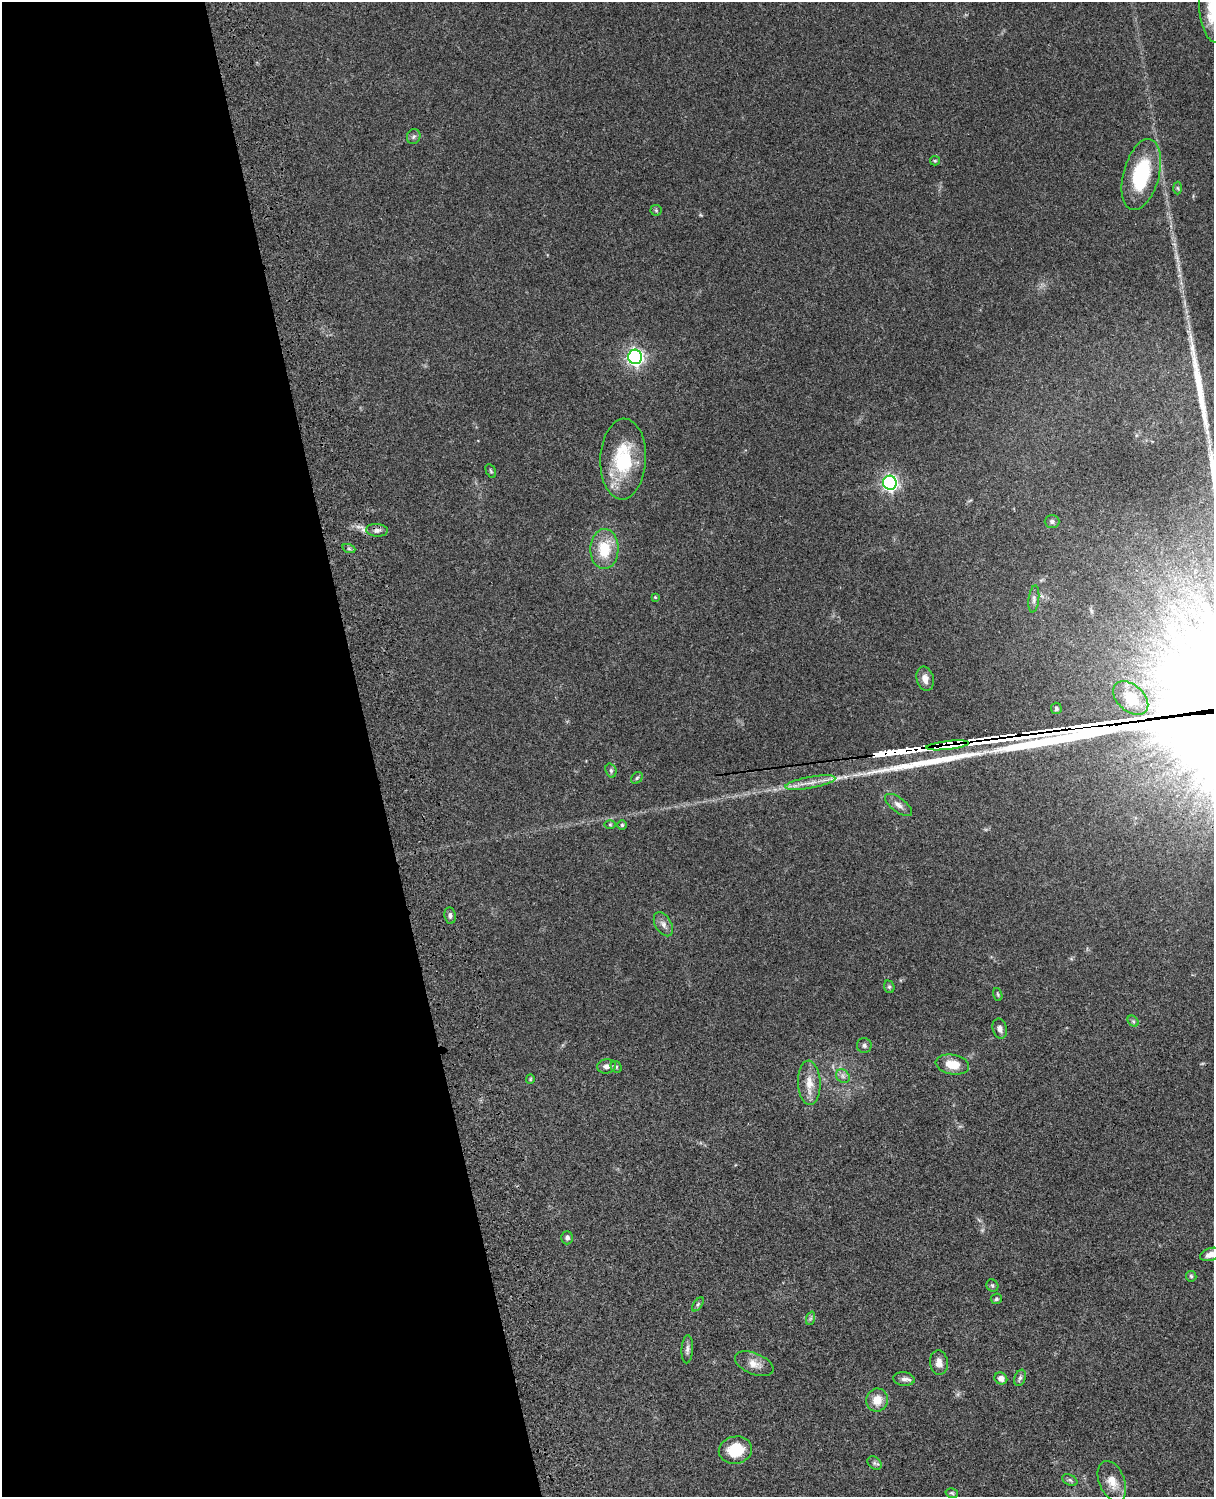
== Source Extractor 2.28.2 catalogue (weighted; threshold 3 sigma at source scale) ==
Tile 5 of 4 x 3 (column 1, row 2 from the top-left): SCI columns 121-1332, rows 1773-3267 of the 5088 x 4927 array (HDU 1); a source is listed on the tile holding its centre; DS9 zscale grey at full resolution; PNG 1216 x 1499 px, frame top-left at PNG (2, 2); each listed source drawn as its Kron ellipse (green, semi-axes under 4 px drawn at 4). Shown black and unused: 31% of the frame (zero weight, under 3 of 4 exposures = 6% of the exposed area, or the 3 px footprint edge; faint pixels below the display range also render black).
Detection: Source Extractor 2.28.2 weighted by HDU 2 'WHT'; one run over the whole footprint, this tile lists its part. Background 0.077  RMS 0.0059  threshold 0.0263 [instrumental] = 3 sigma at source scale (4.5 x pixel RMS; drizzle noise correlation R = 1.50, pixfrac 1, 0.05/0.05 arcsec/px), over >= 5 px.
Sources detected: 64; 5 long thin detections or spike segments (spike, bleed or trail) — neither listed nor drawn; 1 inside a brighter listed object's ellipse — not listed separately; the other 58 listed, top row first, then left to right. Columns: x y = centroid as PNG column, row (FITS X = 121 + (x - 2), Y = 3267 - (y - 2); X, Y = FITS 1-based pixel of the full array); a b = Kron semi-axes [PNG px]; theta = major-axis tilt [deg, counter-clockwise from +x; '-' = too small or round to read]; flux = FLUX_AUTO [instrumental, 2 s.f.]
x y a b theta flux
1213 11 32 13 -84 20
414 137 7 6 - 1.5
935 161 5 4 - 0.71
1141 175 36 18 75 41
1178 188 6 4 -88 0.81
656 210 6 5 - 0.8
635 357 7 7 - 200
623 459 40 23 88 36
491 471 7 4 -61 0.89
890 483 7 6 - 170
1052 521 7 6 - 1.5
377 530 10 6 -4 2.1
349 549 7 4 -19 1
604 549 20 14 88 18
655 597 4 4 - 0.54
1034 599 13 5 83 2.2
925 679 12 8 -76 4
1131 698 20 13 -42 12
1056 708 6 5 - 0.98
948 745 21 3 6 1600
611 770 7 5 -71 1.1
637 778 6 5 - 1
810 783 25 5 10 6
899 805 16 7 -37 3.6
610 824 5 3 - 0.62
622 825 5 5 - 0.87
450 915 8 6 -82 1.9
663 924 13 8 -59 3.3
889 987 6 5 - 0.97
998 994 7 4 -71 0.74
1133 1021 6 4 -45 1
1000 1029 10 7 -75 2.6
864 1046 7 7 - 1.5
952 1064 17 9 -10 9.8
606 1066 9 7 7 2.6
616 1067 6 5 - 0.96
843 1076 8 6 -47 1.9
530 1079 5 4 - 0.59
809 1083 22 11 -88 7.9
567 1238 6 6 - 1.6
1210 1254 10 6 18 4
1191 1276 5 5 - 0.95
992 1285 6 5 - 1
996 1299 6 5 - 0.97
698 1304 8 4 54 0.96
811 1318 7 4 71 1.1
687 1349 14 5 86 2.1
939 1363 12 9 -85 3.6
754 1364 20 10 -22 5.6
1001 1378 6 5 - 3.2
1020 1378 8 5 69 1.5
904 1379 11 6 -6 2.5
877 1400 11 11 - 7.3
735 1450 17 13 13 17
874 1463 8 6 -37 1.4
1070 1480 8 5 -25 1.4
1112 1481 21 12 -67 8.4
952 1493 6 4 -13 0.82
Overlapping masked pixels (flux is a lower limit): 2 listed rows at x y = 377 530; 948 745
Isophote crosses this tile's border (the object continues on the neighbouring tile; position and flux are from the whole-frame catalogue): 2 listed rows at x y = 1213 11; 1210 1254